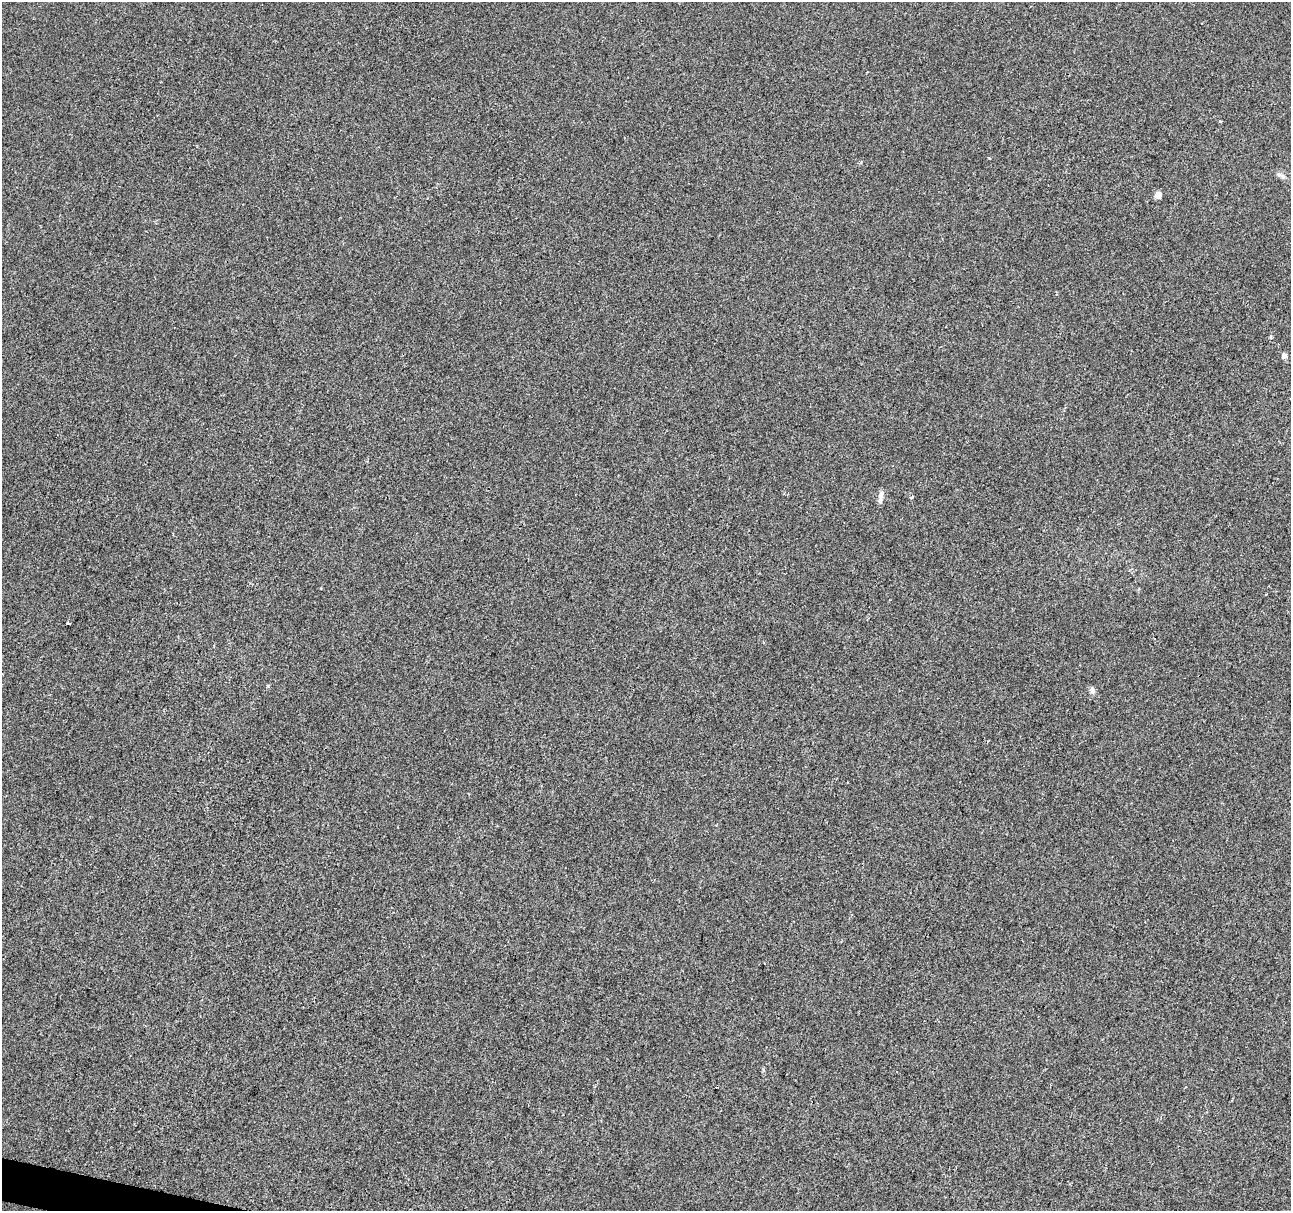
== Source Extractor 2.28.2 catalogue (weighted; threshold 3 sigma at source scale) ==
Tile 7 of 4 x 4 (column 3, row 2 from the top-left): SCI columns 2577-3865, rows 2645-3853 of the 5178 x 5357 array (HDU 1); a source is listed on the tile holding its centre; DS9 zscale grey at full resolution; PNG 1293 x 1213 px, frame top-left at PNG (2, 2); no overlay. Shown black and unused: <1% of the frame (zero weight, under 2 of 3 exposures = <1% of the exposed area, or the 3 px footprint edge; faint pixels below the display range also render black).
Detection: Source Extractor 2.28.2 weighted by HDU 2 'WHT'; one run over the whole footprint, this tile lists its part. Background 0.00104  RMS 0.0048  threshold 0.0217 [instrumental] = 3 sigma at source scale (4.5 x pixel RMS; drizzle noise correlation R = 1.50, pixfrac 1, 0.0396/0.0396 arcsec/px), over >= 5 px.
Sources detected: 10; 1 inside a brighter listed object's ellipse — not listed separately; the other 9 listed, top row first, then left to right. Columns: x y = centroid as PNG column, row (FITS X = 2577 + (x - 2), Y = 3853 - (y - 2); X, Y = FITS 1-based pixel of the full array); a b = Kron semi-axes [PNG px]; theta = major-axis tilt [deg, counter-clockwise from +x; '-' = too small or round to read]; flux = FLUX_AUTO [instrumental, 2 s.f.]
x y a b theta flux
1220 121 3 3 - 0.94
1279 174 9 6 -28 1.7
1158 195 5 4 - 6.8
1270 337 4 3 - 0.65
1284 356 5 5 - 3.2
881 494 12 6 63 2.2
912 497 3 3 - 1.7
68 623 3 3 - 2.1
1092 690 9 7 -82 1.5